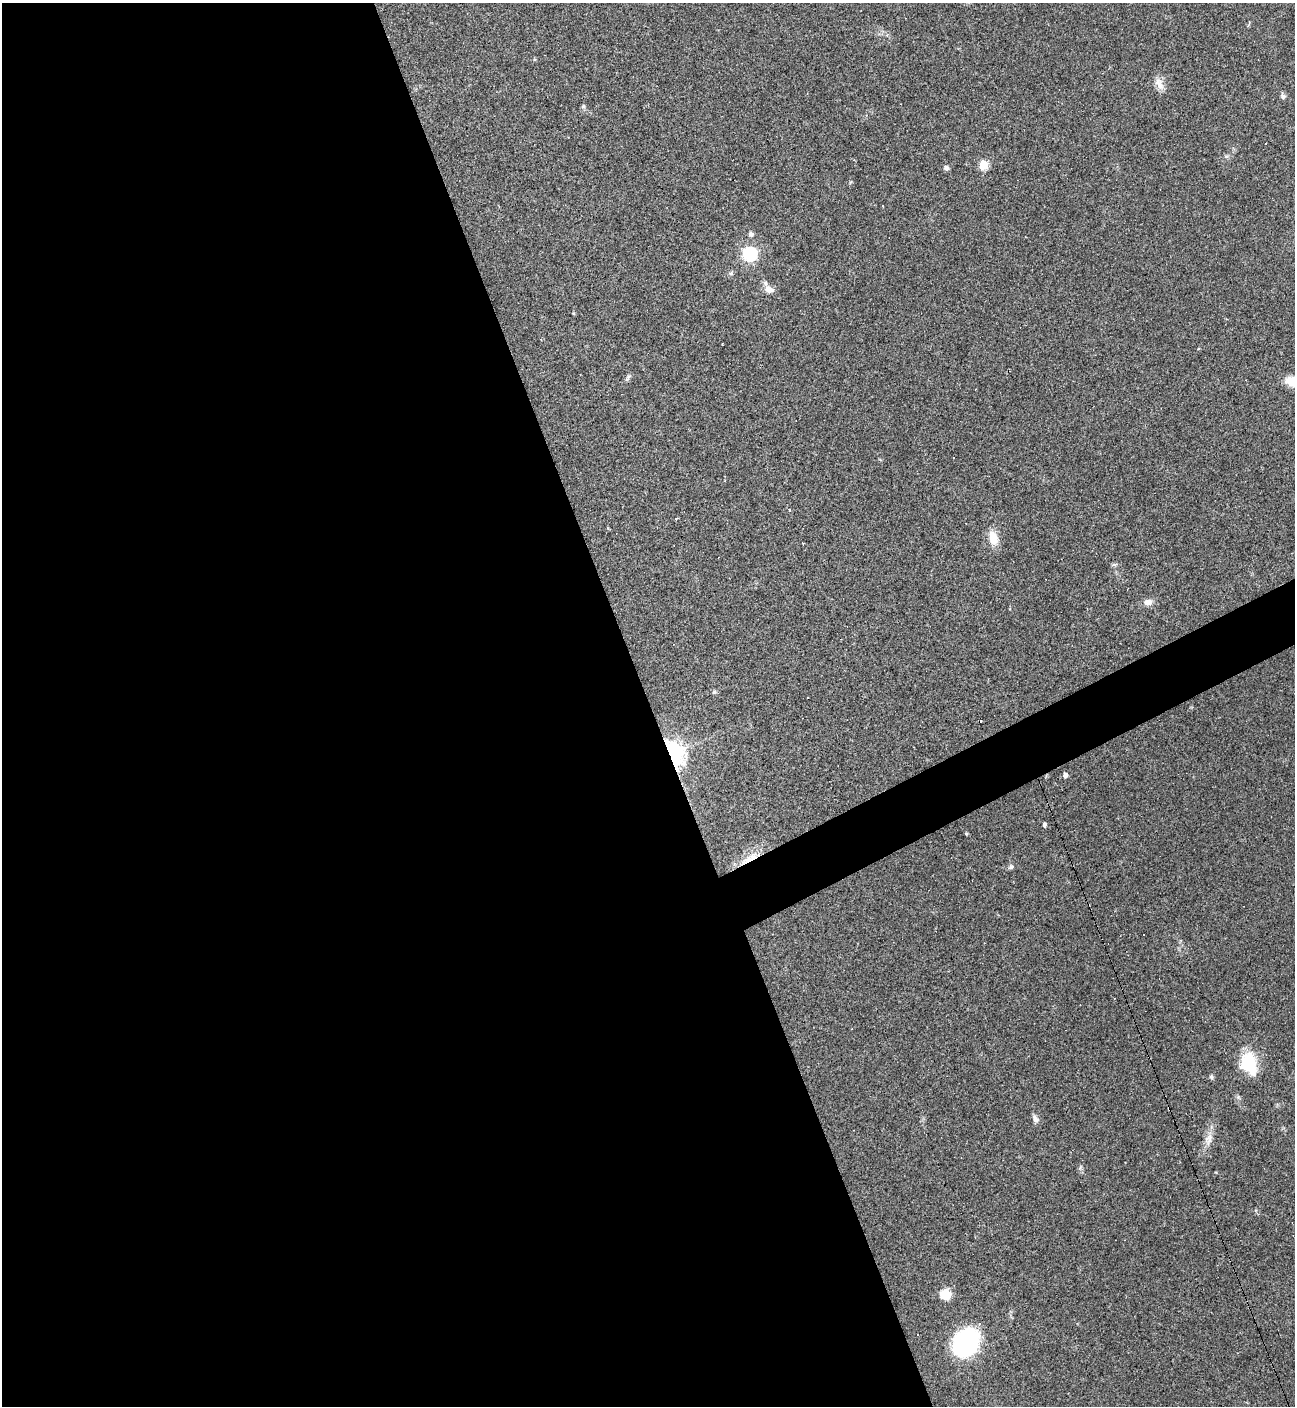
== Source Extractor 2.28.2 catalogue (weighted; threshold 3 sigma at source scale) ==
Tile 9 of 4 x 4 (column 1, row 3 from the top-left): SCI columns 282-1574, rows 1405-2808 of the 5603 x 5615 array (HDU 1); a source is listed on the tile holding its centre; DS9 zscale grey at full resolution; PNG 1297 x 1408 px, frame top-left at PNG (2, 3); no overlay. Shown black and unused: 52% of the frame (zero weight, under 3 of 4 exposures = <1% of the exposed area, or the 3 px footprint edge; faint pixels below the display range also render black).
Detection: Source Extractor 2.28.2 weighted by HDU 2 'WHT'; one run over the whole footprint, this tile lists its part. Background 0.0486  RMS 0.0051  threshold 0.0231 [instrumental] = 3 sigma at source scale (4.5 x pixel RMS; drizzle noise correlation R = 1.50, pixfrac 1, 0.05/0.05 arcsec/px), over >= 5 px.
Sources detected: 44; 10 cosmic-ray / hot-pixel residue — not listed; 1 inside a brighter listed object's ellipse — not listed separately; the other 33 listed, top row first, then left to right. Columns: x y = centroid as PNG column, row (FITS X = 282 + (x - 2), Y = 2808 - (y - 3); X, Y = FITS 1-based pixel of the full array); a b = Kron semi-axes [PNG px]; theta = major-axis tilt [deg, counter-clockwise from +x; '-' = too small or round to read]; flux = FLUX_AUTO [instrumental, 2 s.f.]
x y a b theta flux
1159 84 17 9 -64 4.3
1283 96 8 6 -64 1.2
583 106 6 5 - 0.8
983 165 5 5 - 25
946 168 6 5 - 1.3
883 206 3 2 - 0.68
751 234 5 5 - 1.8
750 254 6 6 - 100
731 273 6 5 - 0.89
769 289 13 8 -24 3.6
628 377 8 5 69 1.2
1293 381 16 10 -11 11
789 510 3 3 - 3.7
675 519 3 3 - 0.82
993 538 18 11 -76 7.4
803 543 3 2 - 0.47
1114 564 8 4 8 0.9
1148 602 11 7 1 3.3
714 692 6 4 43 0.68
673 754 17 12 -67 100
1065 775 4 4 - 2.6
1044 825 4 4 - 1.4
966 834 3 3 - 0.62
750 858 32 8 33 8.2
1011 867 8 6 28 1.3
1144 935 3 3 - 1.2
1249 1064 27 18 -73 19
1211 1077 6 5 - 0.93
1035 1119 11 7 -59 2
1209 1139 17 10 68 4.5
945 1295 13 11 -31 6.8
979 1324 5 4 - 0.98
966 1342 19 15 55 99
Overlapping masked pixels (flux is a lower limit): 2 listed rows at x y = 673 754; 750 858
Isophote crosses this tile's border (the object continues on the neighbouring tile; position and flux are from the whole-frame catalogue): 1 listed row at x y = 1293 381